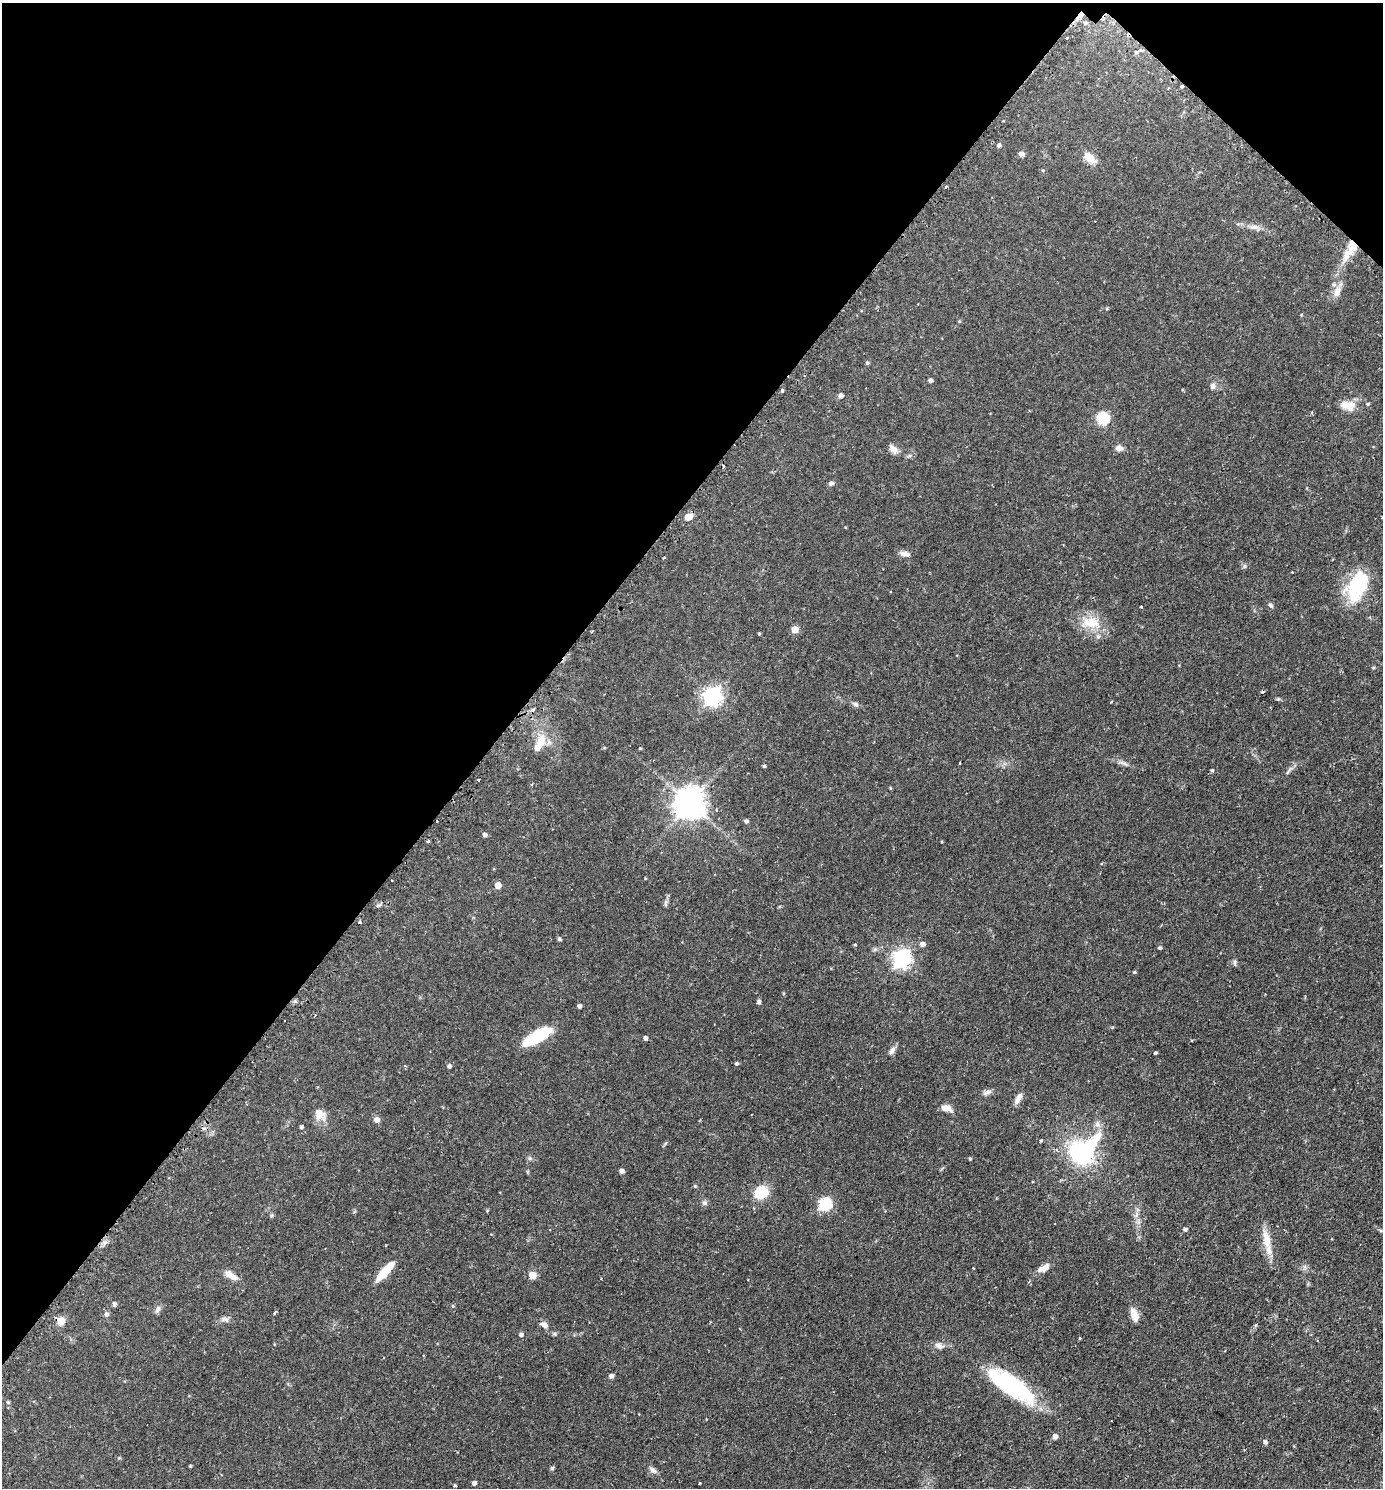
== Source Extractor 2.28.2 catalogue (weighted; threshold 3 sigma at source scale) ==
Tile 2 of 4 x 4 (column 2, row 1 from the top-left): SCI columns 1697-3077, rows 4492-5977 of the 6013 x 6010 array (HDU 1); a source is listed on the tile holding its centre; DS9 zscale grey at full resolution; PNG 1385 x 1490 px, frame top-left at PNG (2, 3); no overlay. Shown black and unused: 38% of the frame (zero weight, under 2 of 3 exposures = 3% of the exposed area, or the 3 px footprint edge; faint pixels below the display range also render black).
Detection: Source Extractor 2.28.2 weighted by HDU 2 'WHT'; one run over the whole footprint, this tile lists its part. Background 0.0809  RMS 0.0053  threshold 0.0237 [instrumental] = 3 sigma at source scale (4.5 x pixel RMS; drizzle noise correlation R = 1.50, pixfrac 1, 0.05/0.05 arcsec/px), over >= 5 px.
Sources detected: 126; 3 inside a brighter object's white glare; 7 cosmic-ray / hot-pixel residue — not listed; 2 inside a brighter listed object's ellipse — not listed separately; the other 114 listed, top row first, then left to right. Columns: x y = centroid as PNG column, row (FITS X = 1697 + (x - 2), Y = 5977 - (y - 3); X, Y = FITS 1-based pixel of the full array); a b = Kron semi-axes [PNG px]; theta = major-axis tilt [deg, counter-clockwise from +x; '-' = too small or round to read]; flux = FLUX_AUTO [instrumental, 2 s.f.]
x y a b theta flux
1067 38 3 3 - 0.88
1140 50 4 4 - 0.95
1136 52 4 3 - 0.93
999 145 5 4 - 1.1
1021 154 8 5 -20 1.5
1090 158 19 9 -42 5.1
946 186 3 2 - 0.83
1254 227 11 6 -14 2.2
1352 246 21 12 69 10
1337 292 13 10 69 3.9
959 321 5 3 - 0.42
867 363 5 4 - 0.8
930 381 4 4 - 1.4
1212 386 8 6 79 1.7
782 391 3 3 - 1.1
841 396 5 5 - 1.8
1347 405 20 11 -12 6.4
1312 412 4 3 - 0.47
1103 418 6 6 - 51
1119 448 8 7 - 2.5
893 449 13 8 -50 2.7
831 483 5 5 - 1.4
688 517 5 5 - 9.1
905 554 14 6 -12 2.3
1245 566 6 4 89 0.75
1355 586 30 26 1 25
1271 605 7 5 -45 1
1141 606 3 2 - 0.67
1090 622 20 15 -3 11
795 630 5 5 - 7.8
592 631 3 2 - 0.52
759 634 3 3 - 0.57
1373 668 5 3 - 0.5
1263 691 4 3 - 0.55
712 696 7 7 - 200
1111 702 3 3 - 0.42
856 704 8 5 -28 1.2
533 709 4 4 - 0.72
541 739 19 12 87 7.6
640 748 4 3 - 0.43
960 763 3 2 - 0.46
1123 763 13 4 -23 1.7
764 766 3 3 - 0.7
1212 770 4 3 - 0.86
479 780 3 3 - 1.6
890 788 5 3 - 0.42
690 803 9 9 - 820
437 821 3 2 - 0.38
746 821 5 4 - 1.2
484 835 5 5 - 1.4
498 885 5 5 - 5.7
666 904 7 4 -89 0.95
559 939 4 4 - 0.93
922 944 6 5 - 2
1160 948 4 4 - 0.92
901 959 7 7 - 200
1235 963 11 4 90 0.87
1134 972 4 4 - 0.56
295 1001 5 5 - 0.77
759 1002 5 4 - 1.3
579 1006 4 4 - 1.5
538 1036 28 10 32 25
645 1038 4 4 - 1.5
892 1050 12 6 55 1.9
1155 1053 3 3 - 1
736 1064 4 4 - 0.95
405 1066 3 3 - 0.57
449 1066 5 5 - 1.1
987 1092 11 6 25 1.8
1019 1098 15 6 61 3
946 1108 13 8 -13 3.6
319 1114 13 12 - 5.2
377 1120 6 6 - 2.3
1097 1124 8 6 -90 1.9
301 1127 4 3 - 1
1041 1141 3 3 - 1
1080 1152 23 22 - 52
970 1159 4 3 - 0.6
621 1171 4 4 - 1.9
761 1192 15 14 - 12
704 1203 7 6 - 1.2
825 1204 6 6 - 50
1185 1229 5 4 - 1.1
1266 1240 27 11 -79 8.1
104 1242 6 5 - 1.2
973 1268 2 2 - 0.34
1043 1268 15 7 27 3.9
385 1271 20 6 48 17
231 1275 18 7 -30 4
532 1275 5 5 - 10
601 1279 3 2 - 0.34
114 1304 5 4 - 1.4
453 1306 5 4 - 0.57
158 1309 10 5 69 1.5
274 1313 5 3 - 1.6
106 1314 6 5 - 1.5
1134 1315 17 8 -70 4.5
225 1319 10 6 -7 1.8
60 1321 10 8 -87 3.8
544 1325 10 7 -35 2.3
521 1335 5 4 - 1.3
1079 1338 3 3 - 0.51
939 1346 11 6 -23 2.2
611 1376 5 4 - 1.6
1011 1386 53 17 -34 53
8 1402 4 4 - 0.5
1055 1436 4 4 - 3
1265 1442 5 4 - 1.3
190 1466 3 3 - 0.56
552 1468 5 4 - 0.95
653 1470 11 6 -33 1.9
474 1483 4 4 - 1.7
700 1483 3 2 - 0.36
455 1485 4 3 - 0.56
Overlapping masked pixels (flux is a lower limit): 1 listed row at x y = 1352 246
Unlisted compact peaks at least as high as the median listed source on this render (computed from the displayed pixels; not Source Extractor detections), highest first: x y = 1278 699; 695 1186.